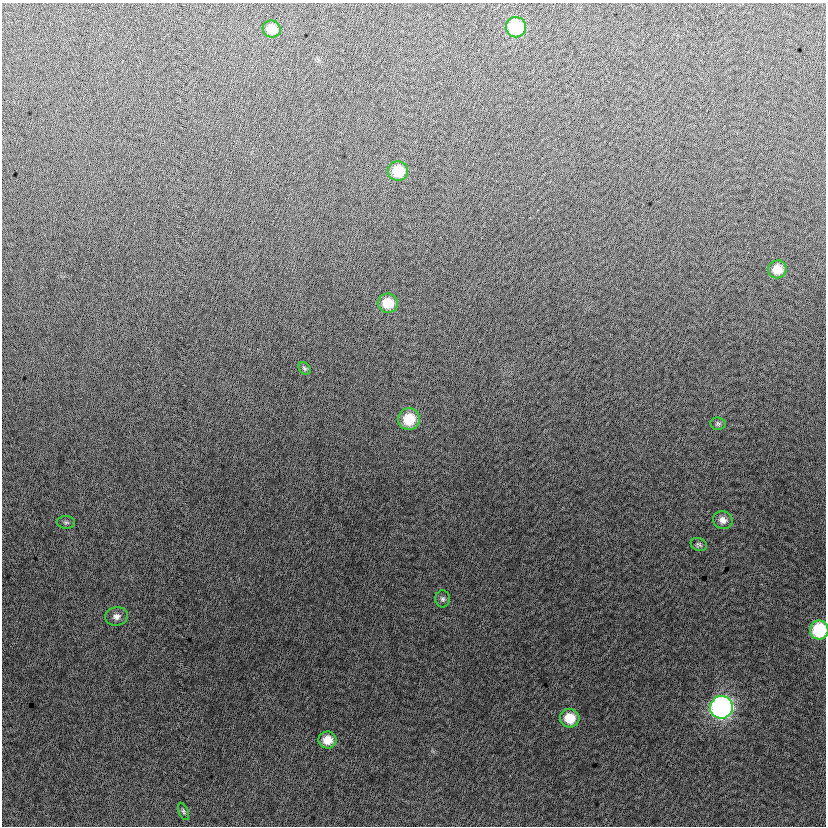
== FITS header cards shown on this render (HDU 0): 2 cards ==
NAXIS1  =                  824
NAXIS2  =                  824

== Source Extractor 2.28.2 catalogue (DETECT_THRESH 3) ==
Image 824 x 824 px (HDU 0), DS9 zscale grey, 1 PNG px = 1 image px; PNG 828 x 828 px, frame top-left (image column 1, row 824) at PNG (2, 3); each listed source drawn as its Kron ellipse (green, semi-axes under 4 px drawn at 4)
Background -5.71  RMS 12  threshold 37.1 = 3 sigma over >= 5 px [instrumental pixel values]
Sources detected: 18; all 18 listed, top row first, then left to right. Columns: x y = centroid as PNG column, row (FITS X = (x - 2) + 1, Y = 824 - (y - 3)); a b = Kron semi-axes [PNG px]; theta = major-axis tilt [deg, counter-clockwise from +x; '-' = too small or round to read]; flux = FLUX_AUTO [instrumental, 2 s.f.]
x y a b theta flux
516 27 10 10 - 61000
272 29 9 8 - 13000
398 171 10 10 - 27000
777 269 9 9 - 13000
388 303 10 9 - 21000
304 368 7 5 -51 1500
409 419 11 11 - 26000
718 424 7 6 - 1900
723 520 10 8 -21 5500
66 522 9 6 -5 2000
699 545 8 6 -20 2000
443 599 8 7 - 2400
116 616 11 9 10 4600
819 630 9 9 - 53000
721 707 11 11 - 280000
570 718 10 9 - 19000
328 740 9 8 - 12000
183 811 9 5 -67 1700
At the frame edge (FLAGS 8, measured only in part): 1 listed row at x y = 819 630